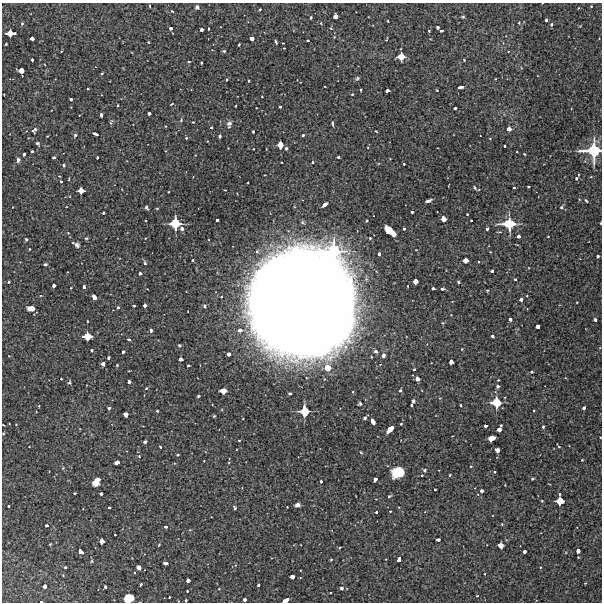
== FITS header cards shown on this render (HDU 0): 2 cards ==
NAXIS1  =                  600 / Width of image
NAXIS2  =                  600 / Height of image

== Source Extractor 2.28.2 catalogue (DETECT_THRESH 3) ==
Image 600 x 600 px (HDU 0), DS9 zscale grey, 1 PNG px = 1 image px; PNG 604 x 604 px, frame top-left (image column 1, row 600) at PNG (2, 3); no overlay
Background 3480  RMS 220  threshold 657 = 3 sigma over >= 5 px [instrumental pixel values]
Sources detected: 281; all 281 listed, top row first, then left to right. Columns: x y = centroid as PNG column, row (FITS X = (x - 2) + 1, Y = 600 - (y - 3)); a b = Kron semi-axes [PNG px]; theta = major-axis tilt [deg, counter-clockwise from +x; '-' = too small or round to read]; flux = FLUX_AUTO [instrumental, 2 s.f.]
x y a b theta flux
150 6 3 2 - 1.1e+04
591 6 3 2 - 8.5e+03
197 7 4 4 - 3.9e+04
260 9 3 3 - 1.6e+04
172 11 4 3 - 9.9e+03
335 17 4 4 - 1.0e+05
463 17 4 4 - 1.7e+04
310 18 3 3 - 2.3e+04
546 20 3 3 - 2.8e+04
388 21 3 2 - 1.1e+04
22 23 4 3 - 2.2e+04
519 23 3 3 - 1.3e+04
552 24 4 3 - 2.8e+04
438 27 3 3 - 2.9e+04
170 28 3 3 - 3.9e+04
208 29 3 2 - 1.4e+04
202 30 4 3 - 5.8e+04
429 31 3 2 - 1.4e+04
441 31 3 2 - 2.0e+04
10 33 6 5 - 1.8e+05
15 33 3 2 - 2.6e+04
172 33 2 2 - 8.9e+03
252 38 4 4 - 8.8e+04
32 39 4 3 - 6.3e+04
386 39 4 2 - 1.1e+04
308 41 3 3 - 2.0e+04
148 42 3 3 - 1.2e+04
276 42 4 2 - 2.2e+04
283 43 2 2 - 1.1e+04
6 44 3 3 - 1.4e+04
239 45 3 2 - 1.3e+04
284 48 2 2 - 9.5e+03
61 51 3 2 - 1.1e+04
224 51 4 4 - 1.9e+04
508 51 3 2 - 9.6e+03
401 57 6 5 - 2.1e+05
32 60 3 3 - 2.9e+04
464 60 3 2 - 9.6e+03
189 61 3 2 - 1.3e+04
201 63 3 2 - 1.4e+04
21 70 4 4 - 1.2e+05
102 73 3 3 - 1.6e+04
357 78 6 4 49 2.2e+04
495 79 3 2 - 1.2e+04
226 80 3 3 - 1.7e+04
249 81 3 2 - 1.5e+04
460 87 5 3 - 3.9e+04
88 89 2 2 - 1.2e+04
361 90 3 2 - 1.4e+04
437 90 3 2 - 9.6e+03
387 91 4 3 - 5.5e+04
262 97 2 2 - 8.1e+03
71 99 3 3 - 2.2e+04
172 104 4 2 - 1.3e+04
118 105 3 2 - 1.7e+04
280 107 3 3 - 1.9e+04
455 108 3 2 - 3.0e+04
149 113 3 3 - 3.3e+04
101 115 4 3 - 3.0e+04
181 120 5 4 - 1.7e+04
193 122 3 3 - 1.3e+04
110 123 5 4 - 1.9e+04
229 124 7 5 79 5.3e+04
333 124 7 3 -85 2.0e+04
211 128 3 2 - 1.1e+04
509 129 4 4 - 9.3e+04
34 131 8 5 71 3.5e+04
253 131 3 2 - 1.7e+04
376 131 4 2 - 1.0e+04
95 134 5 3 - 3.2e+04
75 135 5 4 - 1.9e+04
303 135 3 3 - 1.8e+04
220 136 3 3 - 4.2e+04
186 138 3 3 - 1.6e+04
37 143 5 4 - 2.0e+04
280 145 5 5 - 1.7e+05
504 146 3 3 - 2.8e+04
286 148 5 4 - 2.3e+04
266 149 3 2 - 1.0e+04
593 150 12 11 - 8.0e+05
32 151 3 2 - 1.6e+04
24 154 3 3 - 2.6e+04
524 154 3 2 - 1.4e+04
338 157 3 3 - 2.3e+04
54 158 3 3 - 2.1e+04
97 158 3 2 - 2.3e+04
18 160 5 4 - 4.2e+04
282 162 2 2 - 1.2e+04
312 162 3 3 - 2.1e+04
404 164 2 2 - 1.2e+04
64 165 4 4 - 2.0e+04
578 175 3 2 - 8.4e+03
577 178 3 3 - 2.9e+04
69 179 3 2 - 1.1e+04
61 181 3 2 - 1.7e+04
514 187 3 2 - 1.6e+04
528 187 3 2 - 1.3e+04
475 188 5 3 - 1.8e+04
81 190 5 4 - 1.4e+05
428 201 6 3 18 4.7e+04
586 201 4 2 - 1.6e+04
324 205 5 3 - 6.7e+04
147 208 5 3 - 3.2e+04
561 208 4 4 - 2.9e+04
412 212 3 3 - 2.6e+04
103 213 3 3 - 2.5e+04
467 214 3 2 - 1.3e+04
443 219 5 4 - 1.4e+05
217 220 3 3 - 4.0e+04
366 220 3 3 - 1.5e+04
471 220 3 2 - 1.7e+04
175 223 8 8 - 4.7e+05
601 223 3 2 - 2.2e+04
509 224 11 9 -2 5.9e+05
404 228 3 3 - 3.5e+04
182 229 5 4 - 4.1e+04
487 229 3 3 - 3.0e+04
389 231 11 5 -40 3.6e+05
68 233 3 3 - 1.3e+04
548 236 2 2 - 7.7e+03
518 237 4 3 - 5.6e+04
86 238 5 4 - 1.6e+04
26 239 4 3 - 1.6e+04
73 243 3 2 - 9.0e+03
77 245 6 5 - 3.5e+04
30 249 3 2 - 1.3e+04
333 252 17 10 89 9.4e+05
379 254 3 3 - 3.5e+04
598 256 3 3 - 2.6e+04
193 260 3 3 - 1.5e+04
465 260 4 4 - 1.0e+05
145 263 6 4 -75 2.2e+04
45 264 4 4 - 2.1e+04
492 271 3 3 - 3.6e+04
140 273 3 3 - 3.0e+04
515 279 3 3 - 1.4e+04
415 281 4 4 - 1.1e+05
8 282 3 3 - 1.9e+04
459 282 4 3 - 2.2e+04
53 286 4 3 - 5.7e+04
84 287 4 3 - 4.0e+04
71 288 3 2 - 1.1e+04
433 289 4 3 - 3.9e+04
442 289 3 3 - 2.5e+04
487 290 4 3 - 1.5e+04
94 297 5 4 - 9.8e+04
521 299 4 3 - 6.1e+04
577 302 2 2 - 9.0e+03
301 303 80 79 - 4.3e+07
134 305 3 3 - 2.2e+04
144 305 3 3 - 5.4e+04
205 306 5 4 - 2.4e+04
118 307 4 3 - 1.7e+04
31 308 6 4 -3 1.5e+05
510 319 3 3 - 4.5e+04
595 320 3 3 - 3.5e+04
87 321 3 2 - 8.6e+03
538 326 4 4 - 7.4e+04
151 330 5 4 - 2.6e+04
240 330 5 5 - 6.6e+04
87 336 6 5 - 2.6e+05
492 336 3 3 - 3.0e+04
129 339 3 3 - 2.6e+04
179 345 4 4 - 1.9e+04
92 350 3 3 - 2.2e+04
376 351 5 4 - 3.1e+04
123 352 3 3 - 2.2e+04
229 354 3 3 - 4.2e+04
383 355 5 4 - 4.1e+04
109 358 3 3 - 3.7e+04
181 359 4 3 - 7.6e+04
451 362 4 4 - 9.6e+04
103 364 4 4 - 7.4e+04
117 365 3 3 - 1.3e+04
188 366 3 3 - 2.3e+04
327 368 7 7 - 2.2e+05
414 369 3 2 - 1.4e+04
531 372 4 3 - 2.1e+04
61 379 2 2 - 9.8e+03
417 379 4 4 - 9.4e+04
498 380 3 2 - 1.2e+04
129 382 3 3 - 4.4e+04
69 383 5 4 - 2.1e+04
498 386 5 4 - 2.5e+04
146 388 4 2 - 1.1e+04
400 390 4 3 - 1.8e+04
223 391 5 4 - 1.5e+05
353 392 3 3 - 1.6e+04
290 393 3 3 - 2.5e+04
198 396 3 3 - 2.2e+04
413 401 4 3 - 3.2e+04
496 402 8 7 - 3.8e+05
360 404 4 4 - 2.6e+04
411 405 3 3 - 2.4e+04
461 405 3 2 - 1.5e+04
109 408 4 3 - 2.5e+04
584 408 4 3 - 3.0e+04
157 411 3 3 - 1.7e+04
304 411 7 7 - 3.9e+05
534 411 3 2 - 1.6e+04
126 414 4 4 - 1.2e+05
214 416 3 3 - 1.9e+04
365 418 4 4 - 2.3e+04
373 421 5 3 - 8.8e+04
401 424 3 3 - 1.3e+04
3 425 3 2 - 1.4e+04
501 425 3 3 - 1.7e+04
485 426 3 3 - 3.3e+04
543 427 3 3 - 2.1e+04
390 429 7 4 47 1.9e+05
499 430 4 3 - 8.5e+04
491 438 6 4 22 2.0e+05
239 440 3 2 - 1.0e+04
145 442 3 3 - 2.7e+04
558 446 7 2 -48 1.3e+04
160 447 3 2 - 1.8e+04
497 450 4 4 - 8.6e+04
361 452 5 2 - 1.2e+04
178 455 3 2 - 1.2e+04
139 456 4 3 - 1.2e+04
582 460 3 3 - 1.0e+04
117 463 4 3 - 7.2e+04
424 470 5 4 - 2.0e+04
495 472 3 3 - 1.6e+04
397 473 10 8 33 5.2e+05
422 475 3 2 - 1.4e+04
450 475 3 3 - 2.2e+04
375 479 4 3 - 3.5e+04
532 479 4 3 - 1.4e+04
321 481 3 3 - 2.3e+04
96 482 7 5 58 1.7e+05
435 489 3 2 - 1.2e+04
481 491 4 3 - 2.8e+04
75 493 3 2 - 1.5e+04
101 494 3 3 - 3.3e+04
389 496 4 3 - 1.7e+04
542 501 3 3 - 1.4e+04
560 501 7 5 -86 2.6e+05
297 505 4 4 - 8.1e+04
9 506 3 3 - 2.5e+04
287 507 2 2 - 9.6e+03
109 508 3 2 - 2.2e+04
235 508 4 3 - 2.6e+04
83 509 2 2 - 8.5e+03
390 511 3 2 - 1.1e+04
376 512 3 3 - 2.4e+04
502 524 4 3 - 1.2e+04
46 525 3 3 - 3.1e+04
165 526 3 3 - 4.0e+04
115 535 3 2 - 9.1e+03
438 539 4 3 - 5.2e+04
102 541 4 4 - 1.0e+05
50 544 3 2 - 1.2e+04
501 545 5 4 - 1.6e+05
80 551 5 4 - 8.6e+04
525 551 3 3 - 5.7e+04
578 551 4 4 - 8.7e+04
331 560 3 2 - 1.2e+04
399 560 5 3 - 6.5e+04
166 563 5 3 - 3.1e+04
65 567 3 2 - 1.5e+04
139 567 5 4 - 6.9e+04
540 567 4 3 - 1.2e+04
485 574 4 2 - 9.6e+03
292 577 4 4 - 9.1e+04
188 580 4 4 - 7.8e+04
585 583 3 2 - 1.1e+04
141 584 3 2 - 1.2e+04
258 585 3 3 - 3.0e+04
44 586 4 3 - 5.4e+04
105 587 3 3 - 2.2e+04
341 588 4 4 - 3.5e+04
219 589 3 2 - 9.1e+03
187 591 3 3 - 1.7e+04
477 596 3 2 - 9.9e+03
169 597 3 2 - 9.3e+03
128 598 7 6 - 3.5e+05
186 600 3 3 - 2.4e+04
244 600 3 3 - 4.0e+04
285 600 6 3 29 8.4e+04
41 602 3 2 - 2.4e+04
At the frame edge (FLAGS 8, measured only in part): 7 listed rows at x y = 593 150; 601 223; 3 425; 128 598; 186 600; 285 600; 41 602

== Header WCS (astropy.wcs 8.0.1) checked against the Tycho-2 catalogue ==
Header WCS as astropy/WCSLIB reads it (CRVAL/CRPIX/CD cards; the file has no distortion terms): RA---TAN/DEC--TAN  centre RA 03:19:51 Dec -26:04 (49.96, -26.06 deg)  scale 2 arcsec/px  FOV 20.0' x 20.0'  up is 0 deg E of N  parity normal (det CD < 0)
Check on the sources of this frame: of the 60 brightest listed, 4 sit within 3.0 arcsec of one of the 5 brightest Tycho-2 stars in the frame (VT <= 12.25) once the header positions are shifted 0.50 arcsec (0.07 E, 0.50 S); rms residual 1.14 arcsec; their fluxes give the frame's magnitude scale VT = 26.30 - 2.5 log10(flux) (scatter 0.19 mag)
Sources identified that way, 4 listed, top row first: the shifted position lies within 3.0 arcsec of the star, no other Tycho-2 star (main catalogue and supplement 1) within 6.0 arcsec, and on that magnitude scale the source's flux lands within +1.5 / -3 mag of the star's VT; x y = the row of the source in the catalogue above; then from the Tycho-2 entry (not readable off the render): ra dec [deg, ICRS J2000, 3 dp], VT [Tycho-2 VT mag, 2 dp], TYC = Tycho-2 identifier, HIP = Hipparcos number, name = IAU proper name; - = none
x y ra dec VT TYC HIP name
593 150 49.783 -25.976 11.18 6442-1014-1 - -
175 223 50.042 -26.017 12.25 6442-922-1 - -
509 224 49.835 -26.017 11.74 6442-1107-1 - -
333 252 49.944 -26.032 11.61 6442-962-1 - -